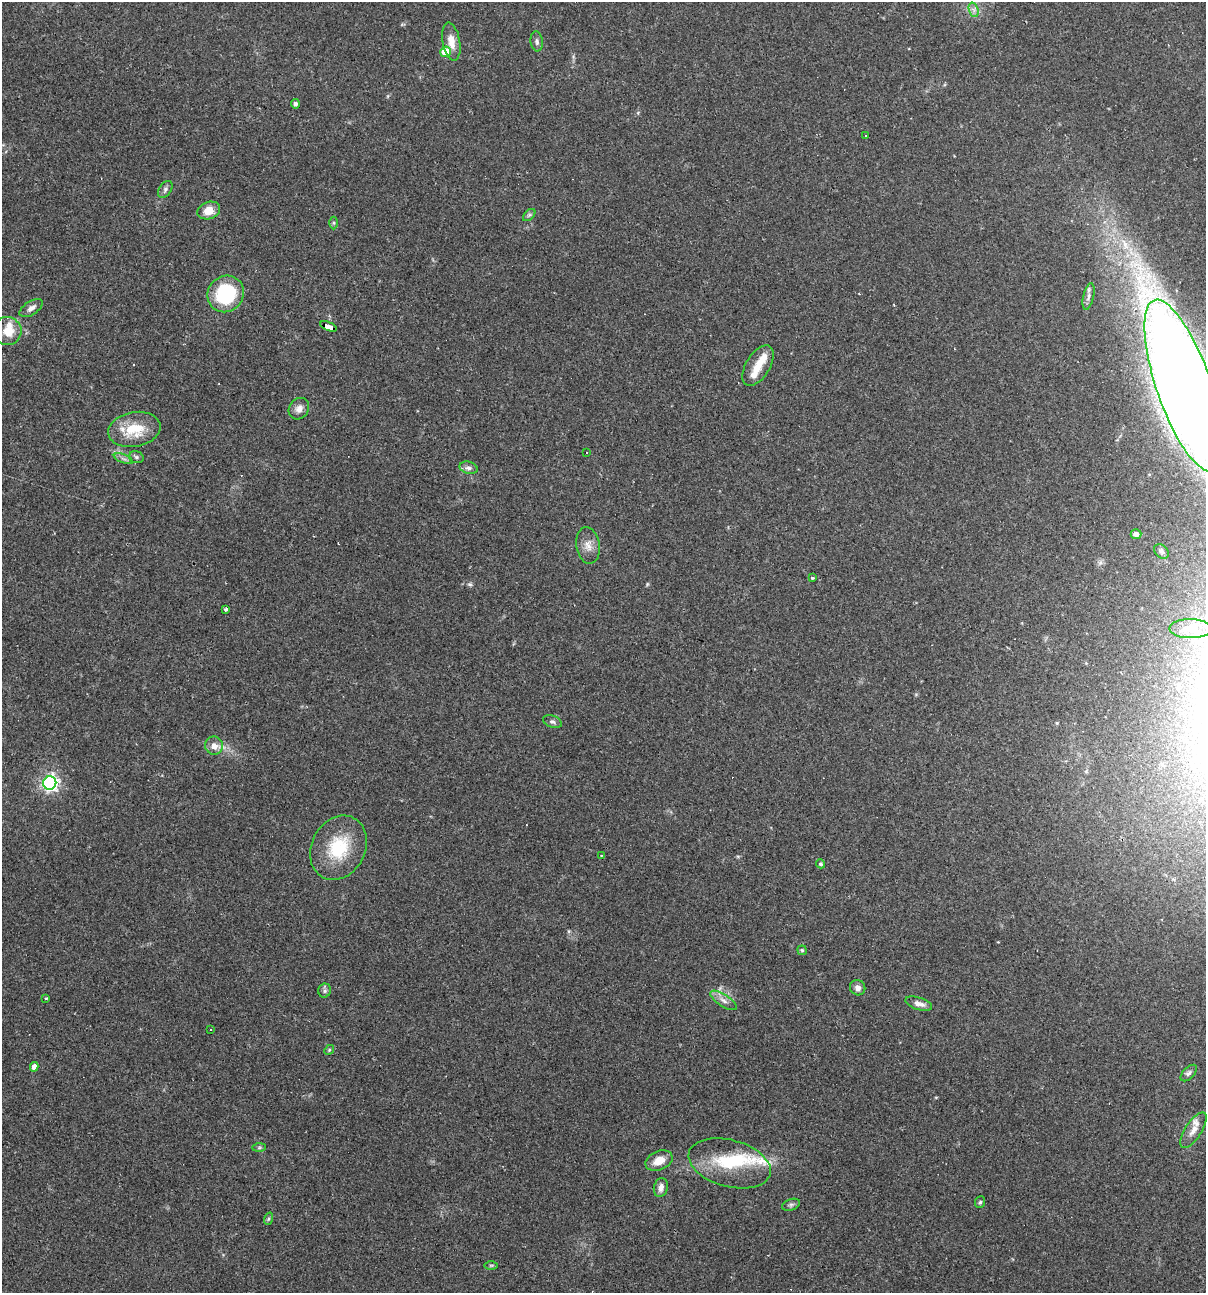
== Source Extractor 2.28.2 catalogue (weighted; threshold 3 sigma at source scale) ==
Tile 11 of 4 x 4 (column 3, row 3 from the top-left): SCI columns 2655-3858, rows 1292-2582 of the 5184 x 5165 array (HDU 1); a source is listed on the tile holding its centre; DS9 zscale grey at full resolution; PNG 1208 x 1295 px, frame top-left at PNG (2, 2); each listed source drawn as its Kron ellipse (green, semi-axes under 4 px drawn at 4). Shown black and unused: <1% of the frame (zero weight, under 2 of 3 exposures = <1% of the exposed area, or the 3 px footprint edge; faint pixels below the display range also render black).
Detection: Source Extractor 2.28.2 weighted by HDU 2 'WHT'; one run over the whole footprint, this tile lists its part. Background 0.0493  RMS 0.005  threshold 0.0227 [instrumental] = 3 sigma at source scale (4.5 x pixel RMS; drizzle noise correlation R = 1.50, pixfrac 1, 0.05/0.05 arcsec/px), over >= 5 px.
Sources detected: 63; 1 inside a brighter object's white glare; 4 cosmic-ray / hot-pixel residue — neither listed nor drawn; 4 inside a brighter listed object's ellipse — not listed separately; the other 54 listed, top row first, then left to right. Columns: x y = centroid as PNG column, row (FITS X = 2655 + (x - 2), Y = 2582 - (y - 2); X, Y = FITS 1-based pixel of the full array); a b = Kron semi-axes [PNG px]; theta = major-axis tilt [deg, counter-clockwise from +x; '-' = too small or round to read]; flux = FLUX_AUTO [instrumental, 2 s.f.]
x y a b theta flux
974 10 7 4 -72 1.6
537 41 10 6 -83 1.5
451 42 19 8 -80 5.8
446 52 5 5 - 12
295 104 4 4 - 1.4
865 136 3 3 - 4
165 189 9 6 55 1.6
209 211 11 8 18 6.6
529 215 7 4 44 1
334 223 6 4 90 0.78
226 294 19 17 46 36
1088 296 13 5 77 2
31 308 13 6 33 2.6
328 326 9 4 -21 160
7 331 14 14 - 8.9
758 366 22 12 59 7.7
1184 385 90 27 -71 1400
299 409 11 9 54 3.2
134 429 26 17 11 18
587 452 2 2 - 0.43
136 457 7 5 -17 1.1
123 459 10 3 -21 1.3
469 468 9 6 -14 1.9
1136 534 5 5 - 1.9
588 545 18 11 -80 5
1161 551 8 6 -43 1.2
813 577 3 3 - 2.6
226 609 3 3 - 1.6
1190 629 21 9 -1 5.7
552 722 10 6 -20 1.4
214 746 9 9 - 3.9
50 783 7 6 - 160
338 848 34 27 62 26
601 855 4 2 - 0.4
821 864 4 4 - 0.84
802 950 4 4 - 0.66
858 988 8 7 - 2.3
325 991 7 6 - 1.2
46 998 4 3 - 0.47
723 1000 15 5 -32 3
919 1004 14 6 -18 3.1
211 1030 3 2 - 0.36
329 1050 5 4 - 0.61
34 1067 4 4 - 3.1
1189 1073 10 6 46 1.5
1193 1130 20 8 57 4.7
259 1148 7 4 1 0.84
659 1161 14 9 23 6.7
730 1163 42 23 -15 29
661 1187 10 7 77 3
980 1202 6 5 - 0.92
791 1205 9 5 21 1.3
268 1219 6 4 71 0.79
491 1265 6 4 0 0.78
Overlapping masked pixels (flux is a lower limit): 1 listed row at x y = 328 326
Isophote crosses this tile's border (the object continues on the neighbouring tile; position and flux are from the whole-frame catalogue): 1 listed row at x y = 1184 385